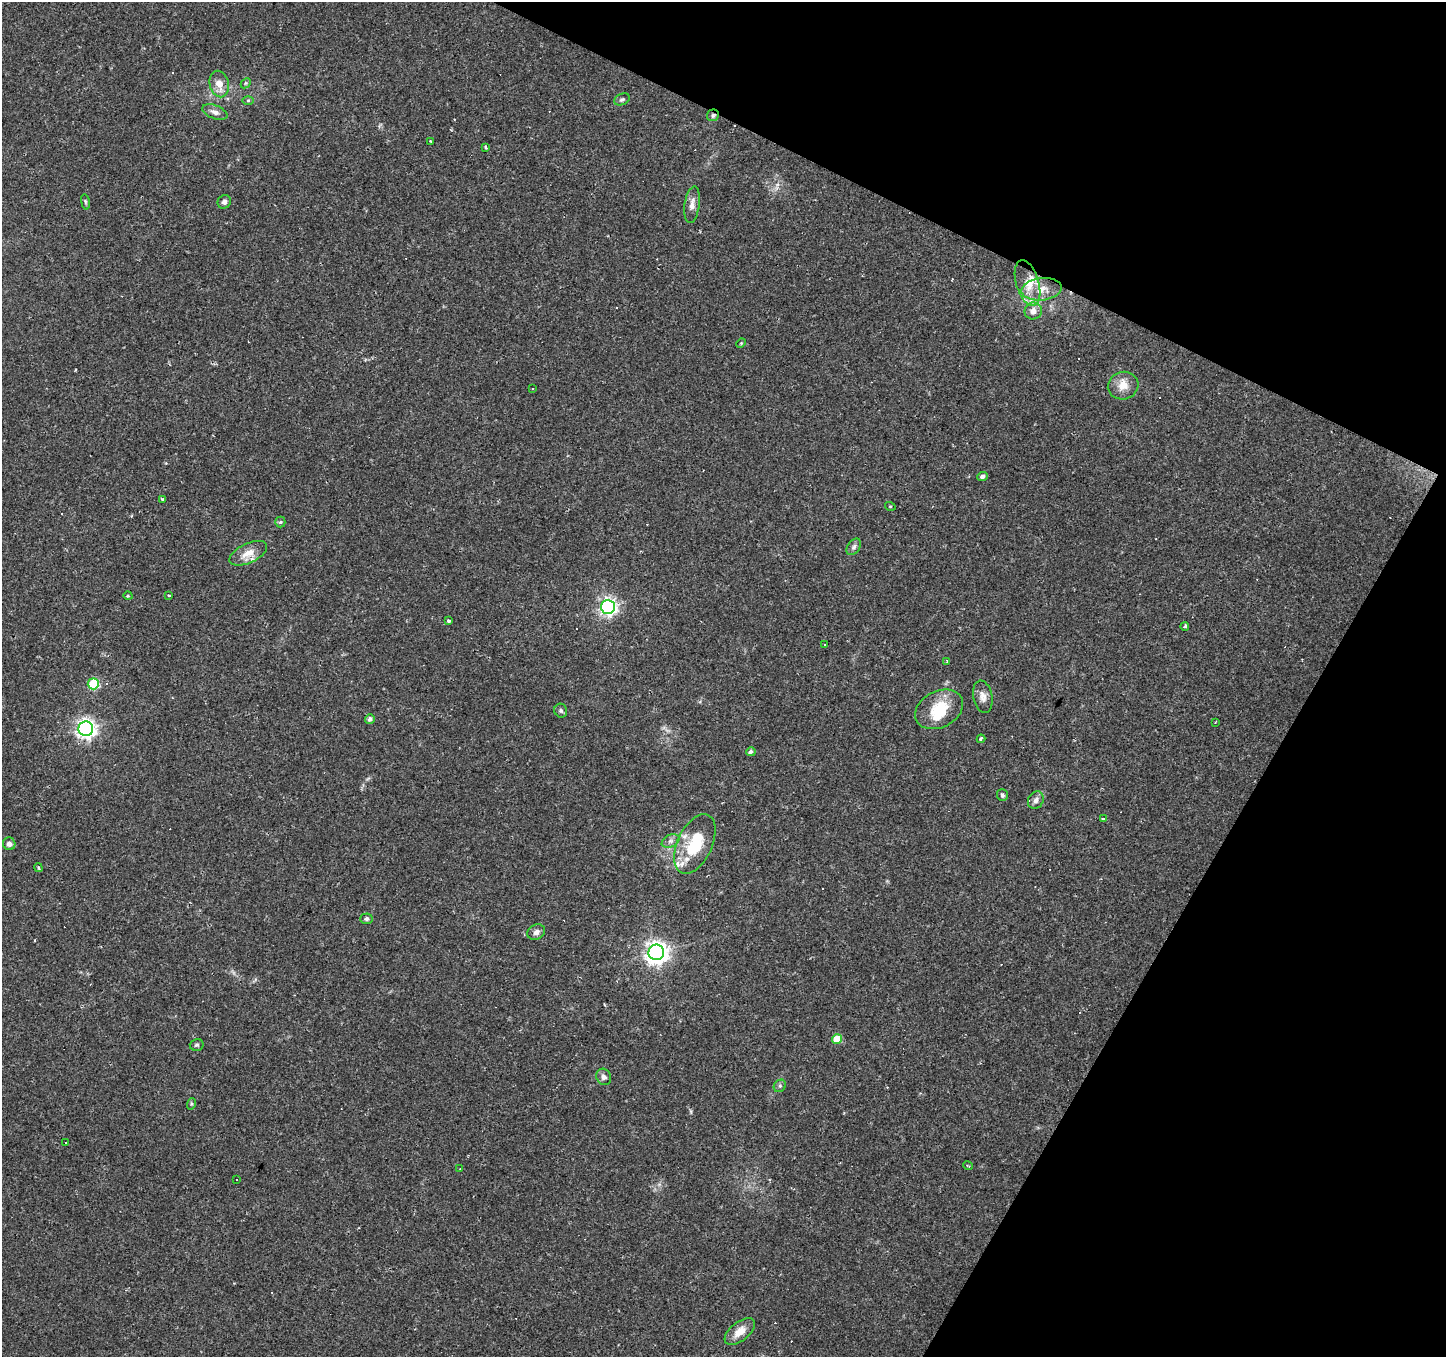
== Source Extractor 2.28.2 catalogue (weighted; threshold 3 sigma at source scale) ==
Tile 8 of 4 x 4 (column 4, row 2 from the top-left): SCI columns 4331-5774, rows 2901-4255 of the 5776 x 5869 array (HDU 1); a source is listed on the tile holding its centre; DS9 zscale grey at full resolution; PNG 1448 x 1359 px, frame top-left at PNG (2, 2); each listed source drawn as its Kron ellipse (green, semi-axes under 4 px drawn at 4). Shown black and unused: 24% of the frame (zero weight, under 2 of 3 exposures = <1% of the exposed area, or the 3 px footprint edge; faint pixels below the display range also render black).
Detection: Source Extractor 2.28.2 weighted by HDU 2 'WHT'; one run over the whole footprint, this tile lists its part. Background 0.0537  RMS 0.0043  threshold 0.0192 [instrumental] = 3 sigma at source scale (4.5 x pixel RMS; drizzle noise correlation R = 1.50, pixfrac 1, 0.0396/0.0396 arcsec/px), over >= 5 px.
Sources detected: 92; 28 cosmic-ray / hot-pixel residue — neither listed nor drawn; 5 inside a brighter listed object's ellipse — not listed separately; the other 59 listed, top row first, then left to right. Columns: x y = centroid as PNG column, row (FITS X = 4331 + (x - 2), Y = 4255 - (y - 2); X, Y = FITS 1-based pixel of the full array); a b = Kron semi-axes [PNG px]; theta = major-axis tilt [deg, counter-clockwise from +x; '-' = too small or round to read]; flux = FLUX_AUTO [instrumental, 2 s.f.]
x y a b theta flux
246 83 6 4 45 0.57
219 84 13 9 -77 4.7
622 99 8 5 24 1.1
248 100 6 4 1 0.57
215 112 13 6 -21 2.1
713 115 6 5 - 0.95
431 141 2 2 - 0.38
485 147 4 3 - 1.3
85 202 8 4 -81 0.68
224 202 7 6 - 1.7
692 205 18 7 82 3.1
1027 283 23 11 -74 7.8
1042 289 20 11 6 6.2
1033 311 8 8 - 3
741 343 5 4 - 0.48
1123 386 15 13 15 5.3
533 388 3 2 - 0.4
983 476 5 4 - 1.5
163 499 4 3 - 1.1
890 506 5 3 - 0.39
280 522 5 5 - 0.66
854 547 9 6 54 1.2
248 553 20 9 25 5.3
128 596 4 3 - 0.42
169 596 3 3 - 0.8
608 607 7 7 - 150
449 621 3 3 - 1.2
1185 626 4 3 - 2
825 644 2 2 - 0.4
947 661 3 3 - 0.47
93 684 5 5 - 27
983 697 16 9 -79 3.1
939 709 25 18 27 14
561 711 7 6 - 0.91
370 719 5 4 - 1.3
1215 722 3 2 - 0.55
86 729 7 7 - 200
981 739 4 3 - 1.9
751 752 5 4 - 1.4
1002 795 6 5 - 0.87
1036 800 9 7 58 1.8
1103 819 3 3 - 0.69
671 841 9 6 26 1.6
9 844 6 6 - 1.9
695 844 32 17 65 19
38 868 4 3 - 0.51
366 919 6 5 - 0.92
536 932 9 7 28 2
656 952 8 8 - 310
837 1039 5 5 - 9
197 1045 7 6 - 0.83
604 1077 8 7 - 1.7
780 1086 7 5 46 0.88
191 1104 6 4 72 0.54
66 1143 3 3 - 2.3
968 1166 5 2 - 0.39
460 1169 3 2 - 0.28
236 1180 3 2 - 0.31
740 1332 18 9 39 5.1
Overlapping masked pixels (flux is a lower limit): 1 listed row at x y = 713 115